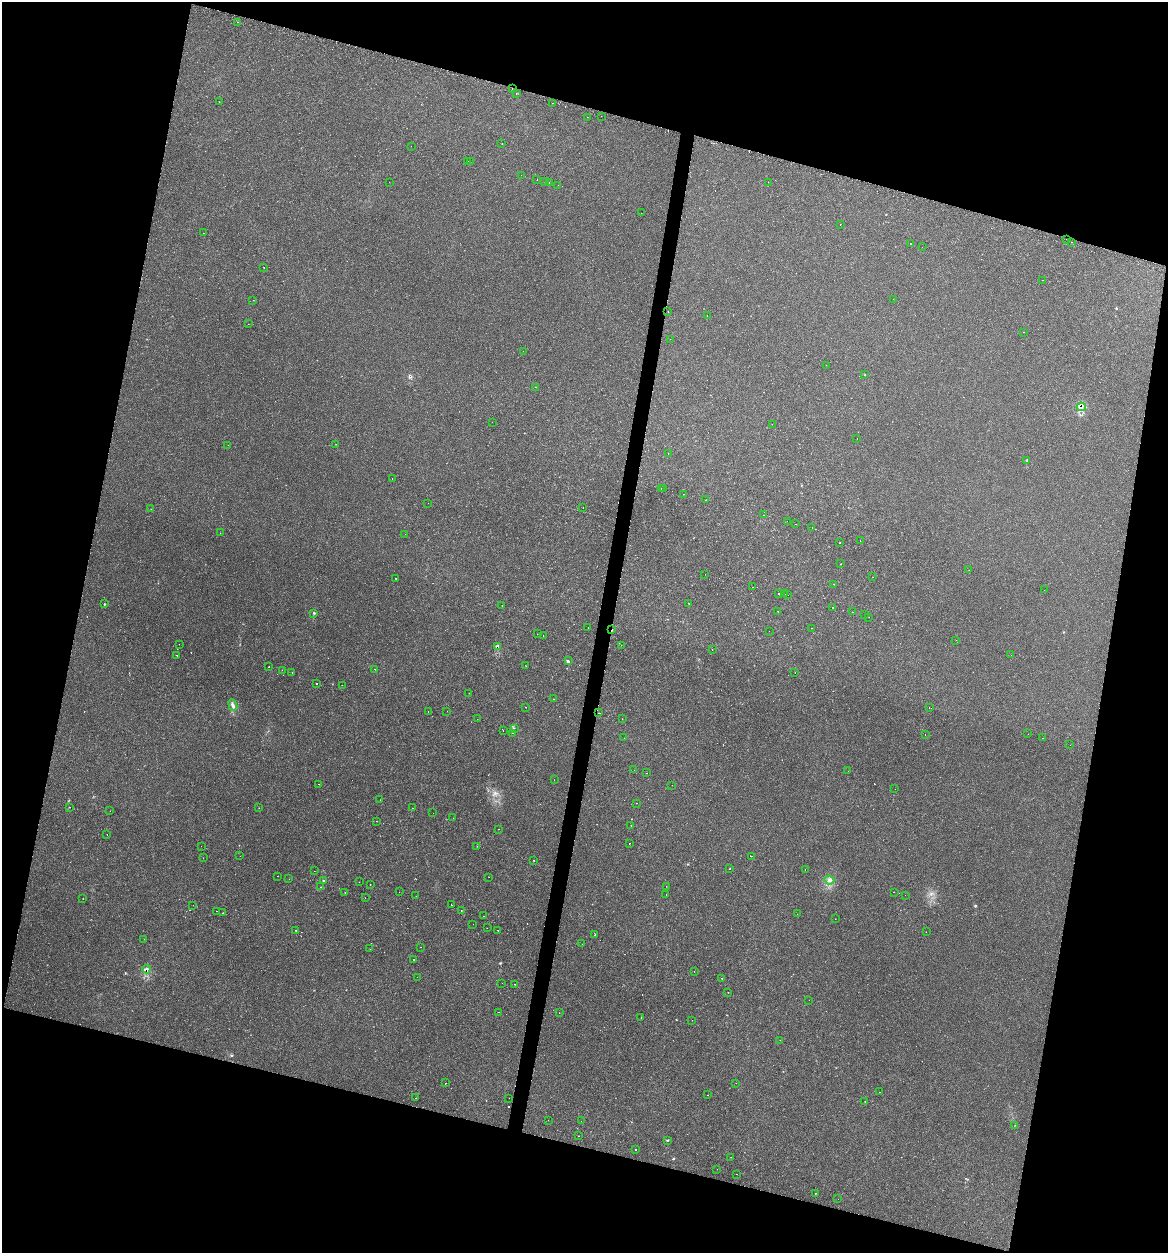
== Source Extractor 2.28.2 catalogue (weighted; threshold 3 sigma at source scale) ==
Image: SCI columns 124-4787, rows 32-5032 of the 5031 x 5032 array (HDU 1 of 3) = the unmasked area's bounding box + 8 px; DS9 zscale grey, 4 x 4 block average (1 PNG px = mean of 4 x 4 image px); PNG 1170 x 1255 px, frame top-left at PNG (2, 2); each listed source drawn as its Kron ellipse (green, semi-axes under 4 px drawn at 4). Shown black and unused: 30% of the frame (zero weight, under 2 of 3 exposures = <1% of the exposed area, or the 3 px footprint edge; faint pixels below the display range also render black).
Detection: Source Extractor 2.28.2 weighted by HDU 2 'WHT'. Background 0.0939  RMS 0.006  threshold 0.0269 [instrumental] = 3 sigma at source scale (4.5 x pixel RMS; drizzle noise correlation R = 1.50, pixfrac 1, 0.05/0.05 arcsec/px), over >= 5 px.
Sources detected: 261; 3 too faint to see at this stretch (4 x 4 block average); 35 cosmic-ray / hot-pixel residue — neither listed nor drawn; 3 coinciding with a brighter row at this scale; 2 inside a brighter listed object's ellipse — not listed separately; the other 218 listed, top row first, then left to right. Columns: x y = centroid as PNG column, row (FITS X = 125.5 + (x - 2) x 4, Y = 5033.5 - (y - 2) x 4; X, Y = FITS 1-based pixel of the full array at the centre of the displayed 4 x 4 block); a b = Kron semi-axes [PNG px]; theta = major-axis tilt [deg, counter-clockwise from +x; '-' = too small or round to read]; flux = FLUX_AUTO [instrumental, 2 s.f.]
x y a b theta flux
237 22 2 2 - 1
512 89 2 2 - 2.7
516 94 2 2 - 3.4
219 102 2 2 - 0.97
552 103 2 2 - 2.2
601 116 2 2 - 1
587 117 2 2 - 1.2
502 143 2 2 - 0.76
411 146 2 2 - 2.9
468 161 2 2 - 1
470 162 2 2 - 4.1
521 175 2 2 - 5.2
537 179 2 2 - 2.9
545 181 2 2 - 5.7
389 182 2 2 - 0.72
768 182 2 2 - 0.73
549 183 2 2 - 1.3
558 185 2 2 - 1
641 213 2 2 - 2.6
840 224 2 2 - 2.2
203 233 2 2 - 0.47
1067 239 2 2 - 3.2
1071 242 2 2 - 0.81
910 244 2 2 - 3.4
922 247 2 2 - 0.77
264 267 2 2 - 1.7
1043 280 2 2 - 0.99
893 299 2 2 - 0.78
253 300 2 2 - 1.3
668 311 2 2 - 10
707 316 2 2 - 0.72
248 324 2 2 - 1
1024 332 2 2 - 3.7
670 339 2 2 - 0.62
523 351 2 2 - 0.68
826 365 2 2 - 0.7
865 375 2 2 - 1.4
536 387 2 2 - 0.69
1081 407 5 3 - 8.7
492 422 2 2 - 1.2
772 424 2 2 - 0.73
857 438 2 2 - 0.73
336 444 2 2 - 1.1
228 445 2 2 - 0.67
668 453 2 2 - 13
1027 460 2 2 - 2.3
392 479 2 2 - 0.66
661 488 2 2 - 29
663 489 2 2 - 5.1
683 494 2 2 - 7
706 500 2 2 - 1.6
428 503 2 2 - 2.4
583 508 2 2 - 1.7
151 509 2 2 - 0.9
763 515 2 2 - 3.5
787 521 2 2 - 1.6
796 524 2 2 - 5.5
812 528 2 2 - 2.7
220 533 2 2 - 0.59
405 534 2 2 - 0.45
860 541 2 2 - 4.3
840 543 2 2 - 2.1
841 564 2 2 - 0.85
969 570 2 2 - 0.85
705 574 2 2 - 4.3
873 577 2 2 - 0.58
396 578 2 2 - 8.9
834 584 2 2 - 0.77
752 587 2 2 - 1.1
1044 590 2 2 - 1.5
778 594 2 2 - 2.9
785 594 2 2 - 1.2
788 595 2 2 - 1.9
689 603 2 2 - 1.1
105 604 2 2 - 0.92
502 606 2 2 - 1.4
833 608 2 2 - 43
778 611 2 2 - 1.5
852 612 2 2 - 2.2
313 613 2 2 - 2.2
864 615 2 2 - 1.3
869 617 2 2 - 1.1
588 627 2 2 - 1.5
812 628 2 2 - 1.3
612 630 2 2 - 5.8
769 631 2 2 - 1.5
537 634 2 2 - 0.65
543 635 2 2 - 0.59
956 640 2 2 - 0.83
179 644 2 2 - 0.65
621 645 2 2 - 0.72
498 647 3 2 - 8.3
712 650 2 2 - 1
177 655 2 2 - 3.9
1011 655 2 2 - 2
568 661 3 2 - 2.2
525 666 2 2 - 0.73
269 667 2 2 - 1.9
375 669 2 2 - 4.3
282 670 2 2 - 1.1
292 672 2 2 - 1.7
795 673 2 2 - 1.6
316 684 2 2 - 8.1
342 685 2 2 - 2.8
469 693 2 2 - 2.4
553 699 2 2 - 0.89
233 705 6 2 -70 7.5
526 707 2 2 - 1.2
929 708 2 2 - 1.5
447 711 2 2 - 0.54
428 712 2 2 - 0.93
599 713 2 2 - 3.4
477 719 2 2 - 0.63
622 719 2 2 - 1.4
514 728 2 2 - 1.4
503 731 2 2 - 1.7
512 733 2 2 - 1.8
925 734 2 2 - 1.1
1028 734 2 2 - 1.5
624 738 2 2 - 0.91
1043 738 2 2 - 0.7
1070 745 2 2 - 1.4
634 770 2 2 - 0.74
848 771 2 2 - 0.6
647 773 2 2 - 1.2
554 780 2 2 - 1.1
319 784 2 2 - 1.7
672 785 2 2 - 0.43
895 789 2 2 - 0.75
380 800 2 2 - 1.2
636 803 2 2 - 0.8
70 807 2 2 - 0.93
259 808 2 2 - 0.72
412 808 2 2 - 0.74
110 811 2 2 - 0.6
433 813 2 2 - 2
453 818 2 2 - 0.85
376 821 2 2 - 0.9
631 826 2 2 - 2.4
499 829 2 2 - 3.9
107 834 2 2 - 3.2
629 844 2 2 - 2.8
201 846 2 2 - 1.1
477 846 2 2 - 2.5
240 856 2 2 - 0.73
752 856 2 2 - 0.71
203 858 2 2 - 0.9
534 860 2 2 - 4.5
730 869 2 2 - 2.8
805 869 2 2 - 1.5
314 871 2 2 - 0.7
278 876 2 2 - 0.74
489 877 2 2 - 0.61
289 879 2 2 - 1
323 880 2 2 - 6.3
829 880 5 2 - 6.2
359 882 2 2 - 5.5
370 884 2 2 - 4.1
666 886 2 2 - 0.69
321 887 2 2 - 1.5
399 892 2 2 - 0.83
894 892 2 2 - 0.52
345 893 2 2 - 0.87
666 894 2 2 - 0.89
905 895 2 2 - 1.5
416 896 2 2 - 1.6
365 898 2 2 - 2.4
83 899 2 2 - 0.72
193 905 2 2 - 0.6
451 905 2 2 - 2.3
461 910 2 2 - 4.9
217 911 2 2 - 1.6
223 913 2 2 - 6.6
797 914 2 2 - 0.8
483 916 2 2 - 0.76
835 919 2 2 - 0.61
473 924 2 2 - 1.9
487 928 2 2 - 1.1
295 930 2 2 - 3.5
498 930 2 2 - 2.8
926 932 2 2 - 1.8
595 935 2 2 - 1.8
144 939 2 2 - 0.94
582 944 2 2 - 1.8
420 947 2 2 - 0.77
370 949 2 2 - 1.1
413 959 2 2 - 4.1
146 969 4 2 - 5.8
694 971 2 2 - 0.66
417 977 2 2 - 1
722 978 2 2 - 1.1
502 983 2 2 - 0.67
515 984 2 2 - 1.7
728 992 2 2 - 0.77
809 1000 2 2 - 1.3
498 1012 2 2 - 1
559 1013 2 2 - 0.73
641 1018 2 2 - 1.7
692 1020 2 2 - 0.98
780 1040 2 2 - 0.99
446 1083 2 2 - 2.4
736 1083 2 2 - 0.43
879 1092 2 2 - 0.85
708 1095 2 2 - 1.7
416 1098 2 2 - 2
509 1098 2 2 - 0.95
865 1101 2 2 - 1.8
548 1120 2 2 - 0.61
581 1121 2 2 - 1.5
1015 1125 2 2 - 0.89
579 1136 2 2 - 4.1
668 1140 2 2 - 1.6
635 1149 2 2 - 2.3
731 1157 2 2 - 1.9
717 1169 2 2 - 1.1
737 1174 2 2 - 3.5
815 1193 2 2 - 2.3
838 1199 2 2 - 0.78
Overlapping masked pixels (flux is a lower limit): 5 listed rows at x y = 512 89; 1081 407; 612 630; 498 647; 146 969
Diffuse or blended objects may show on this block-average render without a row.